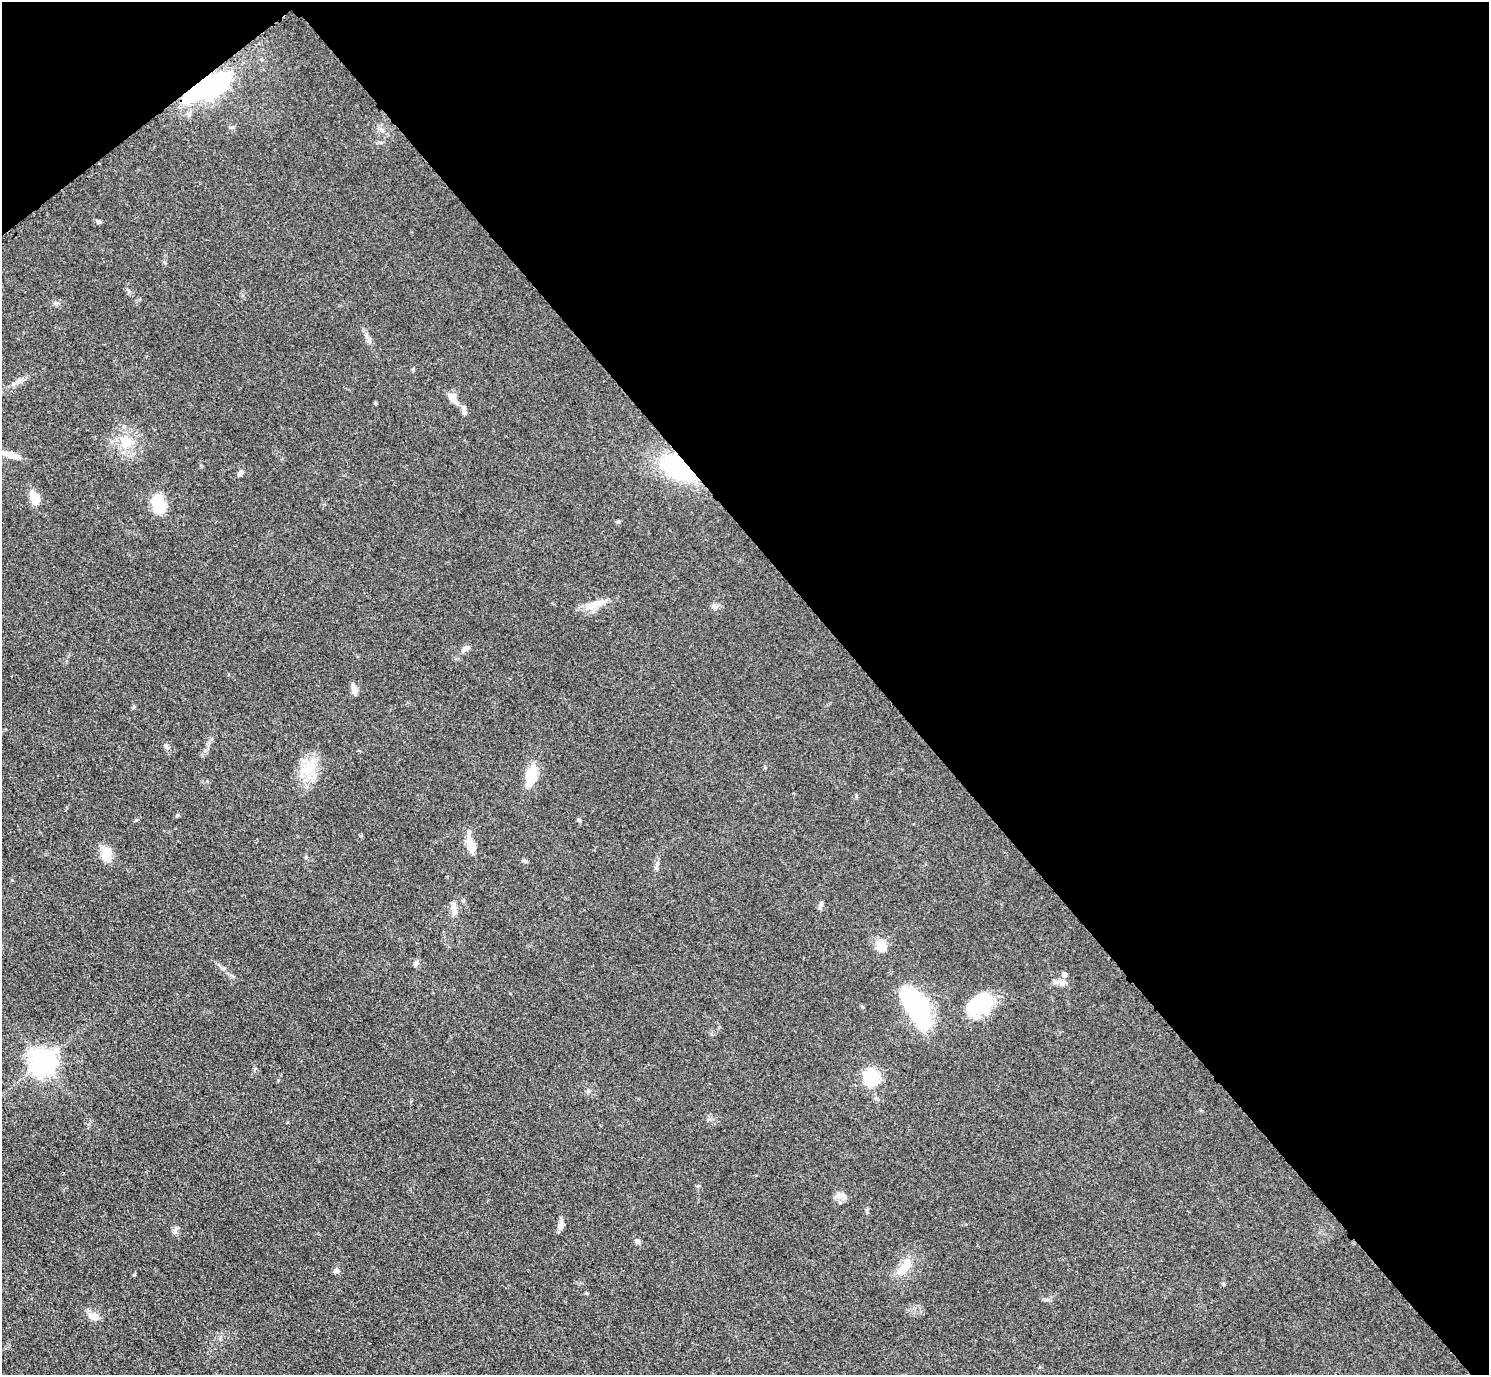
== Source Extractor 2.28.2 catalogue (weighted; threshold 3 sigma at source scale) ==
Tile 3 of 4 x 4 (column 3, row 1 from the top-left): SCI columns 2990-4476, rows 4433-5805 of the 5979 x 5976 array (HDU 1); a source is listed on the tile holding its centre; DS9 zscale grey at full resolution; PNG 1491 x 1377 px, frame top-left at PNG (2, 2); no overlay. Shown black and unused: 43% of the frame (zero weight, under 3 of 4 exposures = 2% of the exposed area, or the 3 px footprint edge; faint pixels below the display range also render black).
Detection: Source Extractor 2.28.2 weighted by HDU 2 'WHT'; one run over the whole footprint, this tile lists its part. Background 0.0454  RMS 0.006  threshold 0.0271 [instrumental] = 3 sigma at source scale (4.5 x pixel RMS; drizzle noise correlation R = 1.50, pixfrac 1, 0.05/0.05 arcsec/px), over >= 5 px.
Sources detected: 44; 2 inside a brighter object's white glare — not listed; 1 inside a brighter listed object's ellipse — not listed separately; the other 41 listed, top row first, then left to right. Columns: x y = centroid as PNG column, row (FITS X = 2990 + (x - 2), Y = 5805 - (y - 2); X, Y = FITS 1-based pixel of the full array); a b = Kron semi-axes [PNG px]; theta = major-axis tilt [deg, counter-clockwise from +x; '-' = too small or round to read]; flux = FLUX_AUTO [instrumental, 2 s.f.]
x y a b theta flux
206 88 41 15 25 110
99 222 7 5 -7 1.1
56 303 6 5 - 1.3
369 341 7 4 -19 1.3
453 399 18 9 -54 4.8
375 403 4 3 - 0.75
126 443 18 16 20 13
13 456 19 8 -12 5.8
679 468 25 14 -32 80
240 473 9 5 41 1.6
35 498 18 10 -67 8.9
158 502 17 16 - 14
594 605 31 9 15 8.9
465 649 11 6 26 2.6
354 689 14 7 -81 3.1
166 747 9 5 -46 1.6
310 768 27 14 54 16
531 775 23 12 74 14
177 815 6 3 53 0.72
579 820 5 5 - 0.94
471 846 20 10 -66 8.1
106 854 20 12 88 8.3
525 861 6 5 - 1.2
656 867 12 5 86 2
820 905 11 4 71 1.7
454 908 18 6 -80 3.6
881 945 5 5 - 37
416 963 7 5 58 1.9
1064 974 6 6 - 2
981 1004 36 19 36 29
917 1007 37 17 -60 91
43 1061 8 8 - 650
871 1077 21 19 85 17
588 1091 6 4 19 0.94
841 1196 19 8 -12 3.8
560 1225 13 7 67 3.2
175 1231 13 5 77 1.8
638 1241 7 6 - 1.5
904 1268 22 11 45 11
336 1271 7 6 - 2
93 1317 17 8 -24 4.3
Overlapping masked pixels (flux is a lower limit): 2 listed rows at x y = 206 88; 679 468
Unlisted compact peaks at least as high as the median listed source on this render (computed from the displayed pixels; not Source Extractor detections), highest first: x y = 136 820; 232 127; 618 522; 129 291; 713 606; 224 968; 413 369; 856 796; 19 381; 306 857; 278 1080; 1046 1300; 586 1293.